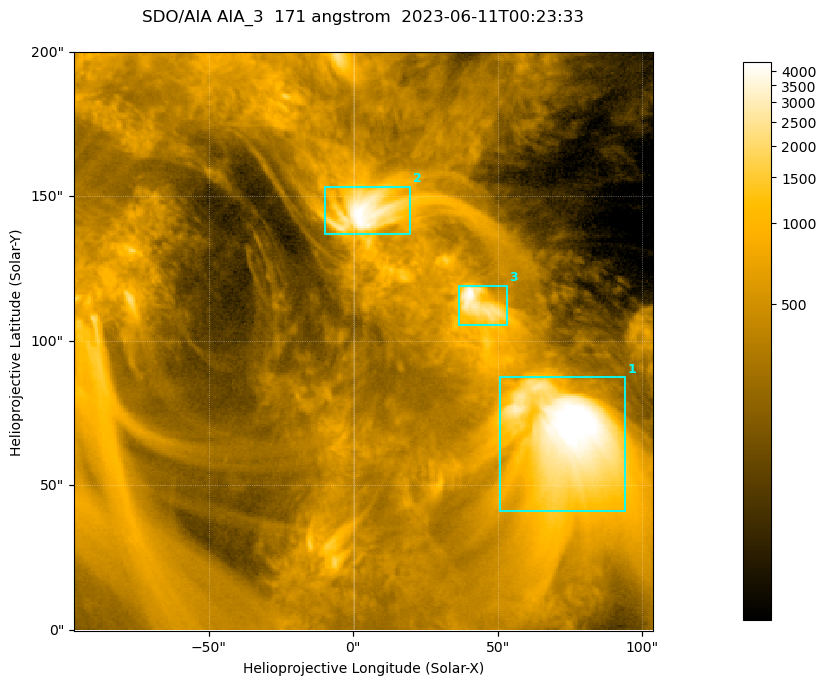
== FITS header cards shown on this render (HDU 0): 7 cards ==
TELESCOP= 'SDO/AIA '           / For AIA: SDO/AIA
INSTRUME= 'AIA_3   '           / For AIA: AIA_ATA1, AIA_ATA2, AIA_ATA3 or AIA_AT
WAVELNTH=                  171 / [angstrom] Wavelength
WAVEUNIT= 'angstrom'           / Wavelength unit: angstrom
DATE-OBS= '2023-06-11T00:23:33.350' / [ISO] Date when observation started; ISO 8
CTYPE1  = 'HPLN-TAN'           / CTYPE1; Typically HPLN
CTYPE2  = 'HPLT-TAN'           / CTYPE2; Typically HPLT

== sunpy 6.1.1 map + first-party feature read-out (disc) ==
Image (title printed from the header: SDO/AIA AIA_3  171 angstrom  2023-06-11T00:23:33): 334 x 334 px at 0.599 arcsec/px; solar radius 945 arcsec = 1577 px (partial field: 1.4% of the solar disc is inside the frame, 100% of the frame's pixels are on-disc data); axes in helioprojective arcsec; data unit not stated in the header (colour bar unlabelled)
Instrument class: DISC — disc imager (sunpy class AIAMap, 171 A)
Bright regions (active regions / flare kernels): reference = the on-disc median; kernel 3 px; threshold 5 sigma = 1095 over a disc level ~362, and >= 1.15x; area >= 111 px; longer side >= 4 px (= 2.4 arcsec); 3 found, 3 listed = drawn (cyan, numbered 1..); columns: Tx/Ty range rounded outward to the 2 arcsec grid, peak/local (2 s.f.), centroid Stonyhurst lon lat
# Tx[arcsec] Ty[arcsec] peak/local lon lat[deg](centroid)
1 50..94 40..88 15 +4 +4
2 -10..20 136..154 13 +0 +9
3 36..54 104..120 11 +3 +7